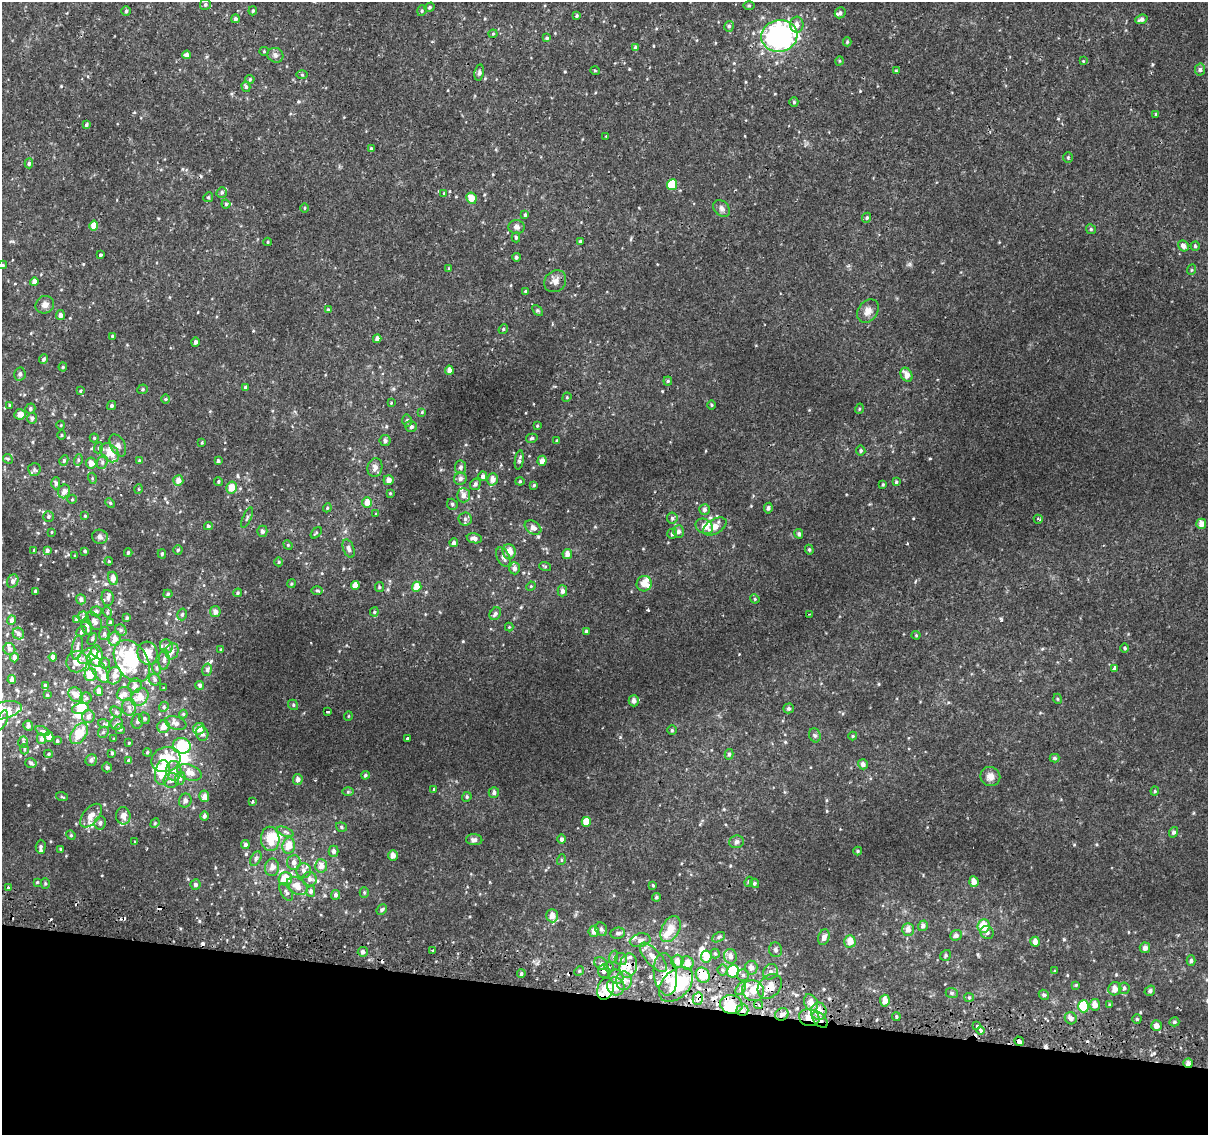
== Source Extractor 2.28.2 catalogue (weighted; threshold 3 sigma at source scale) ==
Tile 15 of 4 x 4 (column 3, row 4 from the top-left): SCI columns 2418-3623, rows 263-1395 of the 4843 x 5116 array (HDU 1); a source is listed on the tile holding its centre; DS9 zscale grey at full resolution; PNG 1210 x 1137 px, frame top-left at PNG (2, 2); each listed source drawn as its Kron ellipse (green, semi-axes under 4 px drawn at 4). Shown black and unused: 12% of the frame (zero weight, under 2 of 3 exposures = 2% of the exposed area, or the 3 px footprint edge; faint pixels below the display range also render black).
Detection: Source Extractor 2.28.2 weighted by HDU 2 'WHT'; one run over the whole footprint, this tile lists its part. Background 0.00877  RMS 0.0032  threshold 0.0143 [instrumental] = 3 sigma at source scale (4.5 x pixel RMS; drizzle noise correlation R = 1.50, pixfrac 1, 0.0396/0.0396 arcsec/px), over >= 5 px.
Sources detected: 512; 7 inside a brighter object's white glare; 15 cosmic-ray / hot-pixel residue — neither listed nor drawn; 46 inside a brighter listed object's ellipse — not listed separately; the other 444 listed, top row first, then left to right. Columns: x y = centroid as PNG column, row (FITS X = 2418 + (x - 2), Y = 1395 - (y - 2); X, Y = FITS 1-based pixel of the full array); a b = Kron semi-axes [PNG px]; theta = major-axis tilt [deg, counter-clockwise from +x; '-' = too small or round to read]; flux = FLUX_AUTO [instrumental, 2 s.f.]
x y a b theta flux
205 4 5 5 - 0.63
749 6 5 3 - 0.34
430 7 5 4 - 0.48
126 11 4 4 - 0.49
253 11 4 3 - 0.4
422 11 5 4 - 0.44
840 13 6 5 - 0.64
577 16 4 3 - 0.4
236 19 4 4 - 0.68
1141 19 6 4 20 1
797 25 8 6 87 1.7
729 26 5 4 - 0.66
493 34 4 4 - 0.34
779 36 18 16 9 64
547 38 4 4 - 0.52
847 42 4 4 - 0.4
635 48 4 4 - 0.76
264 51 4 4 - 0.33
187 55 4 4 - 1.3
275 55 8 7 - 0.92
839 61 5 3 - 0.28
1083 61 3 3 - 0.22
1200 70 6 5 - 0.73
595 71 5 3 - 0.26
896 71 4 4 - 0.3
479 73 8 4 80 0.7
302 75 5 4 - 0.32
250 79 4 4 - 0.36
246 87 5 4 - 0.62
794 102 4 4 - 0.38
1156 114 4 3 - 0.28
86 125 4 3 - 0.52
606 136 3 2 - 0.25
371 149 4 3 - 0.6
1068 157 5 4 - 0.45
29 163 5 4 - 0.58
672 185 5 5 - 10
222 192 5 5 - 0.63
444 193 4 3 - 0.27
208 197 5 4 - 0.46
471 198 6 5 - 3.3
226 204 4 4 - 0.51
304 208 5 3 - 0.3
722 208 9 7 -47 1.1
525 215 4 3 - 0.49
867 218 5 4 - 0.53
94 225 5 4 - 3.3
516 227 8 7 - 1.2
1091 229 5 4 - 0.43
516 237 5 4 - 0.52
580 241 4 3 - 0.46
268 242 4 3 - 0.29
1183 246 6 5 - 1.5
1195 246 4 4 - 0.45
100 255 4 3 - 1.4
516 257 4 4 - 0.51
3 265 4 4 - 0.41
449 269 3 3 - 0.59
1191 270 5 3 - 0.3
555 281 12 10 45 1.9
34 282 4 4 - 1.7
526 292 4 3 - 0.66
45 305 9 8 - 1.7
328 310 4 4 - 0.56
538 310 6 4 -45 0.46
868 311 13 9 53 2.1
60 315 5 4 - 1
503 329 5 4 - 0.4
112 336 4 4 - 0.35
377 339 4 4 - 1.3
195 342 4 4 - 0.78
44 359 5 4 - 0.62
63 367 4 4 - 0.35
449 370 4 4 - 1.6
20 374 7 5 78 0.86
907 375 7 5 -60 2.3
668 381 4 4 - 0.38
245 387 4 3 - 0.44
142 389 5 4 - 0.46
80 391 3 3 - 0.32
567 397 5 4 - 0.3
166 399 5 3 - 0.28
391 403 3 2 - 0.24
10 405 4 3 - 0.35
112 405 5 4 - 0.68
711 405 4 3 - 0.29
30 409 5 5 - 0.55
859 409 5 3 - 0.29
422 412 4 4 - 0.28
20 414 6 5 - 2.2
32 418 6 5 - 0.68
407 420 6 5 - 0.66
61 425 4 3 - 0.23
411 426 6 5 - 0.93
537 426 4 3 - 0.26
62 435 4 4 - 0.37
94 438 4 4 - 0.38
532 438 6 4 16 0.52
385 440 6 5 - 0.85
557 440 4 3 - 0.35
202 443 3 3 - 0.28
118 445 12 7 -63 1.3
98 448 5 3 - 0.29
861 451 5 4 - 0.52
110 453 11 7 -46 3.6
8 459 5 4 - 0.42
64 460 5 4 - 0.56
78 460 5 3 - 0.42
139 460 3 3 - 0.23
519 460 9 4 81 0.71
218 461 4 3 - 0.77
542 461 5 4 - 1.6
102 462 7 5 71 0.68
91 463 5 5 - 2
460 467 6 5 - 0.86
375 468 9 7 80 1.7
34 469 6 6 - 0.64
483 476 4 4 - 0.83
92 478 5 3 - 0.31
460 479 6 6 - 1.1
493 479 6 5 - 2.3
178 480 5 5 - 2.1
388 480 5 5 - 1.7
520 481 4 4 - 0.3
218 482 4 3 - 0.38
896 482 4 3 - 0.47
56 483 6 4 90 0.67
475 484 6 5 - 0.87
883 484 4 3 - 0.34
534 485 4 4 - 0.37
231 487 6 5 - 3.1
139 489 5 3 - 0.3
64 491 7 6 - 1.7
390 493 3 3 - 0.26
463 495 7 6 - 1.7
72 499 5 4 - 0.37
367 502 5 5 - 2.6
110 503 5 4 - 0.4
452 504 6 5 - 0.6
327 508 4 3 - 0.31
768 508 5 4 - 0.71
705 509 5 5 - 0.81
376 514 3 3 - 1.1
48 516 5 5 - 0.62
85 516 3 3 - 0.27
247 518 11 3 67 0.52
672 518 5 5 - 0.58
465 519 6 6 - 0.79
1038 519 4 2 - 0.43
1201 524 5 5 - 2.2
208 526 4 4 - 0.5
704 526 9 7 -31 2.5
715 526 13 7 31 2.7
533 528 9 6 -31 1.5
262 531 5 5 - 1
678 531 6 5 - 1.1
51 532 4 3 - 0.2
316 533 6 3 46 0.34
672 534 5 5 - 0.75
799 534 5 4 - 0.66
100 537 8 7 - 0.94
474 538 7 5 -12 1.1
454 543 4 4 - 1
288 545 5 4 - 0.37
349 549 9 5 -69 1.1
34 550 3 2 - 0.23
178 550 4 4 - 0.45
809 550 5 4 - 0.4
47 551 4 4 - 0.88
85 551 3 3 - 0.47
509 551 7 6 - 3.4
128 553 4 3 - 0.46
162 554 4 4 - 0.49
567 554 5 4 - 1.8
75 556 3 3 - 0.28
503 557 10 6 -65 1.3
109 561 4 3 - 0.33
279 562 4 4 - 0.35
545 566 6 4 -19 0.36
514 568 6 5 - 1.2
113 578 7 5 -75 2.4
13 581 7 5 63 1
291 584 4 3 - 0.35
644 584 8 7 - 2.4
355 586 4 4 - 2.7
531 586 5 4 - 0.34
379 587 5 4 - 0.38
417 587 5 4 - 3.8
317 590 6 4 -1 0.42
36 591 3 3 - 0.55
562 591 5 5 - 1.1
238 593 4 3 - 0.39
168 594 4 4 - 0.48
108 598 8 6 -83 0.94
81 599 5 5 - 0.91
755 599 5 3 - 0.27
96 611 5 5 - 0.76
107 612 5 3 - 0.35
215 612 5 5 - 1.4
374 612 4 4 - 0.4
182 614 6 4 73 0.54
495 614 7 5 57 0.84
810 614 2 2 - 0.24
83 617 5 5 - 0.58
127 618 4 3 - 0.47
77 619 4 4 - 0.91
11 620 5 4 - 0.94
94 621 10 6 -53 1.3
110 622 4 3 - 0.55
87 626 8 5 -78 1.3
509 627 4 4 - 0.29
121 630 6 5 - 0.63
586 631 3 3 - 0.46
82 632 6 5 - 0.76
18 634 6 5 - 0.94
104 634 6 5 - 0.74
916 635 4 4 - 0.3
92 639 6 4 63 0.52
115 639 7 6 - 2.5
166 646 7 6 - 1.3
77 648 12 5 81 1.1
1124 648 5 3 - 0.37
9 649 6 6 - 0.6
221 650 3 3 - 0.29
172 651 8 6 76 1.3
148 653 11 10 - 4
88 656 11 6 32 2.7
96 656 10 6 90 7.5
53 657 4 4 - 1.4
14 658 4 4 - 1.3
164 660 10 5 86 1.1
132 661 23 15 -56 18
77 662 11 10 - 3.8
104 663 5 5 - 0.58
98 668 17 6 -58 2.8
156 668 6 4 -72 0.41
1114 668 4 3 - 1.1
207 670 6 5 - 0.6
90 675 6 6 - 3.9
114 676 9 7 72 2.3
12 680 4 4 - 1.1
155 680 6 5 - 0.72
45 685 4 3 - 0.56
200 685 4 4 - 0.57
135 686 7 6 - 1.6
164 688 4 2 - 0.22
99 691 4 4 - 1.4
124 694 8 7 - 1.7
47 695 3 3 - 0.23
76 695 8 6 -50 2.4
140 697 10 8 45 3.4
86 698 5 5 - 0.51
1058 699 5 3 - 0.28
634 701 6 5 - 1.2
293 705 5 4 - 0.48
129 707 8 7 - 1.4
164 707 5 4 - 0.52
80 708 8 5 16 5.3
788 708 5 5 - 0.57
2 710 20 8 13 3.3
116 712 6 5 - 0.54
328 712 3 2 - 0.46
183 714 4 4 - 0.39
348 716 5 3 - 0.23
88 717 6 6 - 1.2
144 718 6 5 - 0.64
2 720 10 5 71 0.87
137 721 7 5 79 0.89
117 723 6 6 - 0.93
176 723 11 6 -17 1.4
104 724 6 4 -18 0.41
28 726 5 5 - 0.79
163 727 6 6 - 2.4
120 729 5 4 - 0.45
199 729 6 5 - 2.3
672 730 5 5 - 0.48
43 731 7 4 -25 0.62
103 732 6 5 - 0.5
79 734 11 7 56 6.3
202 734 7 6 - 1.3
815 735 7 5 -68 0.64
49 736 5 4 - 2.3
853 736 4 4 - 0.33
41 739 5 4 - 1.2
113 739 4 2 - 0.23
407 739 3 3 - 1.9
57 741 3 3 - 0.44
23 742 5 5 - 0.54
129 743 3 2 - 0.21
182 746 9 8 - 15
24 749 5 3 - 0.39
147 752 4 3 - 0.41
112 753 3 3 - 0.34
48 754 4 4 - 0.33
729 754 5 4 - 0.56
1054 758 5 4 - 0.47
166 759 15 12 24 10
91 760 6 5 - 0.93
129 761 4 3 - 0.93
31 763 6 4 -17 0.78
863 764 5 5 - 1.1
107 767 5 5 - 0.68
174 771 10 7 -83 2
189 772 13 7 -20 3.2
162 773 12 7 81 7
365 775 4 4 - 0.54
990 777 10 9 - 2.1
180 778 7 5 69 0.66
298 779 5 5 - 1.1
171 780 8 7 - 1.2
434 789 3 3 - 0.6
1155 791 4 4 - 0.33
348 792 6 4 1 0.4
494 792 5 5 - 0.95
204 796 6 5 - 1.8
62 797 6 3 -19 0.36
467 797 5 4 - 0.42
185 800 7 6 - 1.2
252 801 4 2 - 0.37
91 816 14 8 51 2.8
123 816 8 7 - 1.8
204 816 4 4 - 0.77
586 822 5 4 - 4.1
100 823 7 5 81 0.97
155 823 5 4 - 0.35
341 827 6 4 -20 0.54
285 832 9 4 -21 0.72
1173 832 5 4 - 0.75
71 835 5 4 - 0.4
270 839 12 9 -86 6
562 839 4 4 - 0.76
474 840 8 5 -3 1.2
135 842 3 3 - 0.24
736 842 7 6 - 0.86
245 845 4 4 - 0.7
289 846 8 6 80 3.7
41 847 7 5 88 0.6
61 849 4 3 - 0.31
334 851 5 5 - 1
858 851 4 4 - 0.33
393 855 5 4 - 1.8
256 859 8 5 63 0.67
561 860 5 3 - 0.31
294 862 7 6 - 1.6
321 866 7 6 - 2.3
272 867 9 7 88 1.7
304 870 7 7 - 1.5
285 879 7 6 - 5.8
310 879 7 7 - 1.2
37 882 4 3 - 0.3
749 882 5 4 - 0.45
974 882 5 4 - 1.8
754 883 5 4 - 0.59
45 884 5 4 - 0.44
195 885 5 5 - 0.78
653 885 4 3 - 0.36
297 886 11 8 -27 3.1
8 887 3 3 - 0.51
311 891 5 4 - 0.8
286 892 9 5 -60 0.91
364 892 5 4 - 0.38
336 895 5 4 - 0.76
656 897 4 3 - 0.47
382 910 5 4 - 0.62
552 916 6 5 - 2.4
923 926 5 5 - 1
983 926 7 6 - 5.1
601 929 7 5 -62 0.82
670 929 14 8 62 4.2
908 929 6 6 - 1.8
594 931 5 5 - 1.8
987 932 7 6 - 0.92
618 933 7 5 8 0.79
956 935 6 5 - 1
719 937 7 4 28 0.55
824 937 8 5 70 1.3
640 940 10 6 12 1.4
850 941 6 5 - 2.9
1035 942 5 4 - 1.9
1145 948 5 5 - 1.4
433 950 3 3 - 0.6
776 950 7 6 - 0.84
363 952 5 4 - 0.9
715 953 5 4 - 0.44
946 955 6 5 - 0.48
706 956 6 5 - 4.3
730 956 7 6 - 1.5
613 957 6 4 71 0.43
653 957 18 7 -48 3.3
621 959 6 6 - 0.75
677 961 6 6 - 2.2
1191 961 5 4 - 0.62
687 963 7 6 - 2.4
601 964 7 6 - 1.8
628 966 12 8 80 3.2
609 967 4 4 - 0.63
751 968 7 6 - 1.8
723 970 5 5 - 0.57
579 971 5 4 - 0.47
604 971 7 6 - 1.2
733 971 6 6 - 13
1055 971 3 3 - 0.48
770 972 8 7 - 1.5
521 974 4 3 - 0.58
665 974 21 11 -82 4.8
703 975 8 6 -59 6.9
743 975 6 6 - 0.68
616 977 7 6 - 1.5
624 981 9 8 - 1.9
676 984 20 13 47 14
1076 985 4 4 - 0.27
616 986 9 8 - 4.5
770 986 14 10 47 3.9
741 988 7 4 59 0.78
1124 988 6 5 - 0.73
605 989 11 8 72 4.2
1115 989 7 6 - 2.2
753 991 11 10 - 3.8
1150 991 5 5 - 0.69
952 993 6 5 - 0.6
1044 995 5 4 - 0.6
969 997 5 4 - 0.38
698 999 6 5 - 3
885 1001 6 5 - 2.5
811 1002 9 6 -62 2.9
731 1004 11 9 -14 6.2
759 1005 5 4 - 0.87
1095 1005 5 5 - 2.3
1110 1005 4 4 - 0.4
1084 1006 6 5 - 13
742 1010 6 5 - 1.5
819 1011 8 8 - 3.6
782 1014 7 6 - 1.6
896 1017 4 3 - 0.4
809 1018 10 8 -15 5.1
1071 1018 6 5 - 1.2
1137 1019 4 4 - 0.4
820 1020 10 5 -48 1.6
1174 1022 5 4 - 0.51
977 1026 3 3 - 1.5
1156 1026 5 5 - 1.7
980 1031 4 3 - 7.1
1019 1041 5 4 - 3.4
1188 1063 5 4 - 1.2
Overlapping masked pixels (flux is a lower limit): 12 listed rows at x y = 474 538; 628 966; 703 975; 770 986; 605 989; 698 999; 742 1010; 782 1014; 809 1018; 820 1020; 1019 1041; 1188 1063
Isophote crosses this tile's border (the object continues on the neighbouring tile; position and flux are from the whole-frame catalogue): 3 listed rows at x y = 3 265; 2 710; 2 720
Unlisted compact peaks at least as high as the median listed source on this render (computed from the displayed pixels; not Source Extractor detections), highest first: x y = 648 610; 1001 620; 1064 939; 463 641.